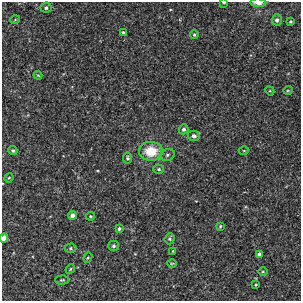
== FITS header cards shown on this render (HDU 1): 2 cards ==
NAXIS1  =                  299
NAXIS2  =                  299

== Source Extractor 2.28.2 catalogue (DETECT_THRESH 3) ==
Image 299 x 299 px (HDU 1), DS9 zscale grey, 1 PNG px = 1 image px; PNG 303 x 303 px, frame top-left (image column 1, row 299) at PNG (2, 2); each listed source drawn as its Kron ellipse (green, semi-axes under 4 px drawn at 4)
Background -0.00166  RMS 0.003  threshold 0.00911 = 3 sigma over >= 5 px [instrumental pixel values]
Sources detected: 36; all 36 listed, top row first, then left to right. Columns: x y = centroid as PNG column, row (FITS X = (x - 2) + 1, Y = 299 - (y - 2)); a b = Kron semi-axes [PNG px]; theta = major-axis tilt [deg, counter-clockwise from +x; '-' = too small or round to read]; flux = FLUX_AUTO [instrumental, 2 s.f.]
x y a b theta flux
224 3 3 2 - 0.24
258 3 8 4 -1 1.3
46 8 5 5 - 0.5
15 20 5 3 - 0.17
277 20 5 5 - 0.6
291 22 3 3 - 0.26
123 33 4 3 - 0.38
194 35 4 3 - 0.27
38 75 4 3 - 0.2
288 90 5 3 - 0.18
270 91 5 4 - 0.2
184 129 5 4 - 0.52
194 136 6 5 - 0.78
13 151 4 4 - 0.39
151 151 12 9 -1 5.4
244 151 5 3 - 0.19
167 155 7 5 18 0.47
127 158 5 4 - 0.32
159 169 5 4 - 0.3
9 178 5 4 - 0.25
72 215 4 4 - 0.89
90 216 4 3 - 0.23
220 226 4 3 - 0.22
119 229 4 4 - 0.38
4 238 4 4 - 1.8
170 239 5 5 - 0.31
113 246 5 5 - 0.48
70 248 6 4 1 0.34
173 251 4 3 - 0.21
259 254 4 3 - 0.47
88 258 5 4 - 0.24
172 263 5 3 - 0.19
70 269 5 4 - 0.22
263 272 5 3 - 0.2
62 280 7 4 1 0.3
256 285 3 2 - 0.19
At the frame edge (FLAGS 8, measured only in part): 3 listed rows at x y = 224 3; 258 3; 4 238